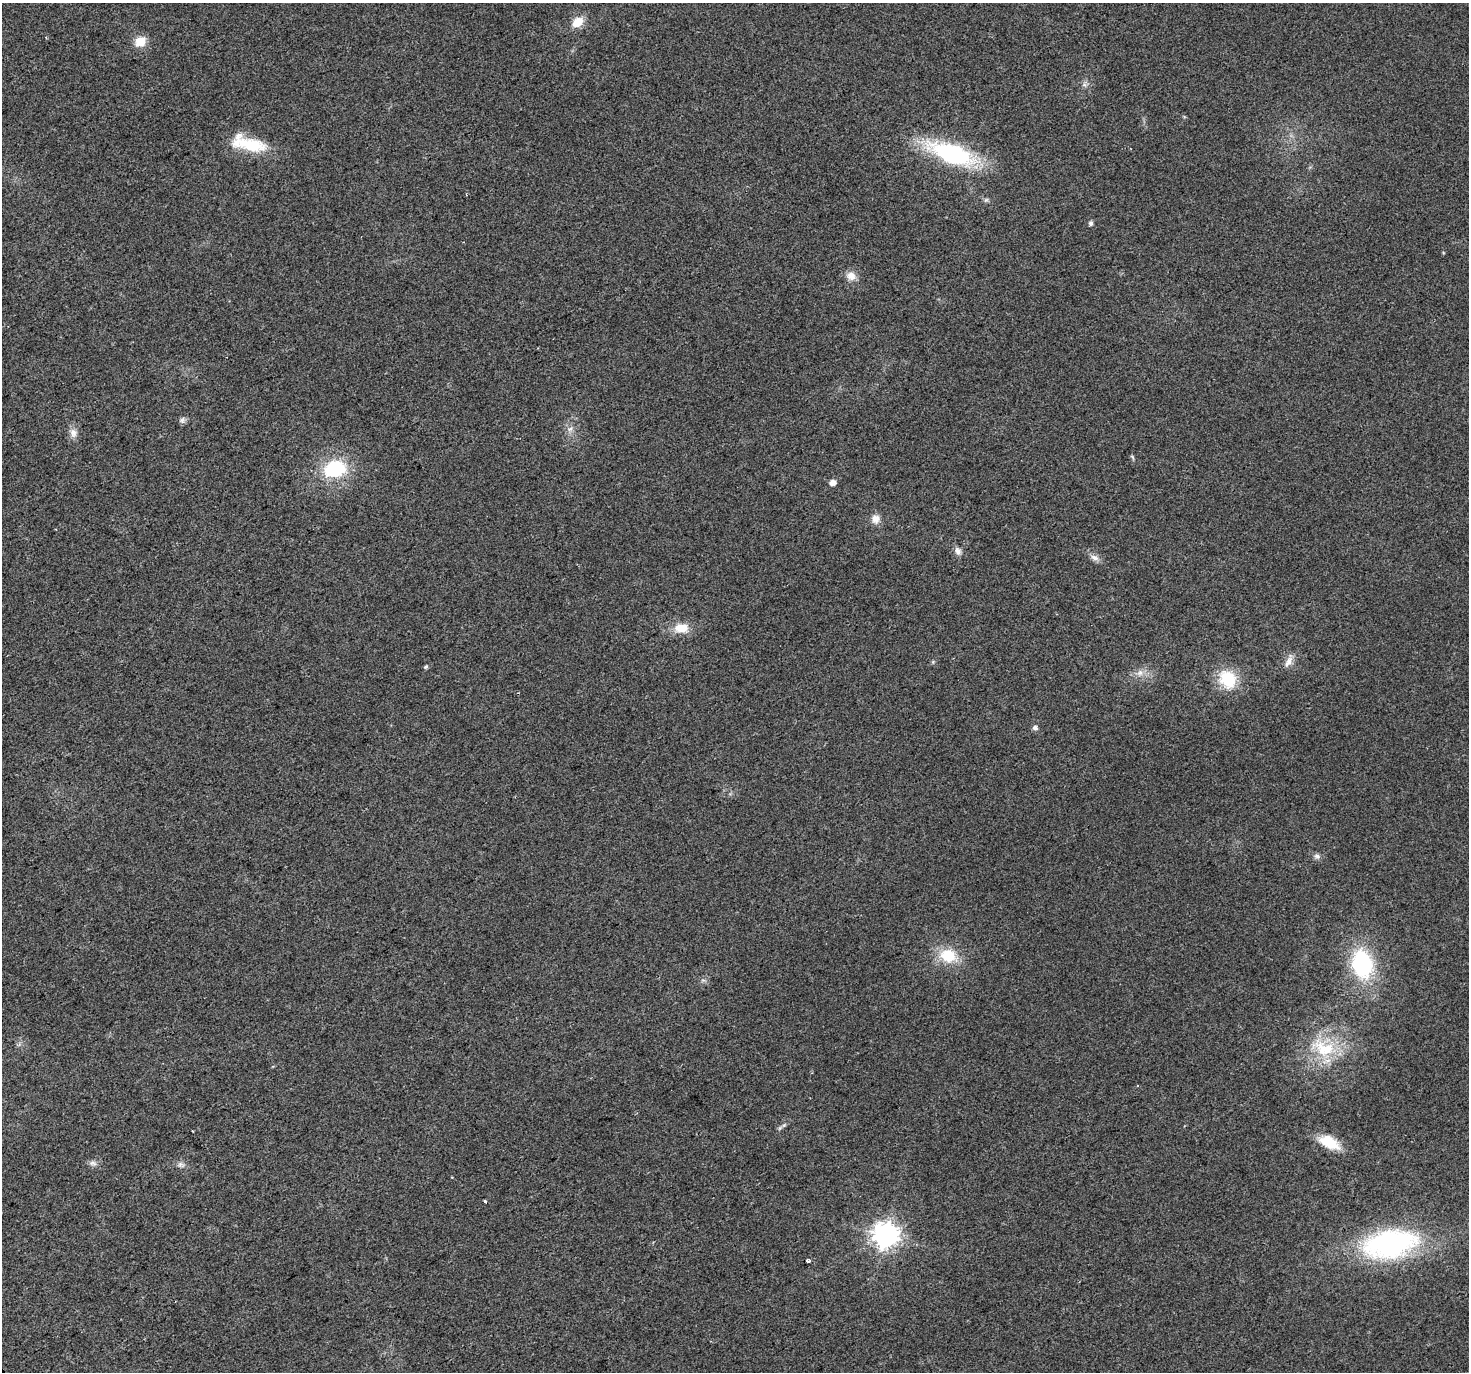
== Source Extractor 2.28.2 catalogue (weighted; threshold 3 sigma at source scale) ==
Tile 7 of 4 x 4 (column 3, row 2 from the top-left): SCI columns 2935-4401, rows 2918-4287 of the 5867 x 5772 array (HDU 1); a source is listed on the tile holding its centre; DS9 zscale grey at full resolution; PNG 1471 x 1374 px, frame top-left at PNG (2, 3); no overlay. Shown black and unused: <1% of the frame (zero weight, under 2 of 3 exposures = <1% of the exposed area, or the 3 px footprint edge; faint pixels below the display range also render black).
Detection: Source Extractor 2.28.2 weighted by HDU 2 'WHT'; one run over the whole footprint, this tile lists its part. Background 0.0273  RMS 0.0062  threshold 0.0278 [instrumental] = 3 sigma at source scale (4.5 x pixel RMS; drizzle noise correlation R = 1.50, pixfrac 1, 0.0396/0.0396 arcsec/px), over >= 5 px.
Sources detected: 33; all 33 listed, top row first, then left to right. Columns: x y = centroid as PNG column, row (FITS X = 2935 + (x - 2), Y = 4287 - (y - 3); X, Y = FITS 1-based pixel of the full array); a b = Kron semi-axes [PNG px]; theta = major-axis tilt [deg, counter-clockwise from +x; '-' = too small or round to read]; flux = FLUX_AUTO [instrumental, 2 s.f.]
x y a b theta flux
577 22 13 9 37 9.7
140 42 13 11 17 9.3
249 144 44 15 -14 28
952 154 45 17 -20 90
1091 223 5 4 - 2
851 276 13 11 -41 5.4
182 420 10 6 79 1.8
570 429 10 6 31 2.7
73 433 13 10 -85 4.3
1132 457 8 3 -45 0.78
335 469 23 16 10 40
833 482 5 5 - 4.8
875 519 12 11 - 4.7
958 551 10 7 -59 3.1
1094 558 12 7 -22 3.3
681 628 18 12 3 11
1289 661 20 6 76 4.2
426 667 5 4 - 1.1
1140 673 10 8 54 3.8
1227 679 21 17 -50 25
1035 728 7 6 - 1.8
1317 856 9 7 -29 2.1
948 956 19 16 -13 21
1362 964 25 18 -79 67
1323 1048 38 22 -21 32
784 1125 8 4 44 1.4
1329 1142 27 13 -26 17
93 1163 12 6 -6 2.4
181 1164 10 6 -20 2.4
485 1201 4 3 - 3.8
886 1235 9 8 - 580
1390 1244 51 26 10 130
808 1261 5 4 - 1.3
Isophote crosses this tile's border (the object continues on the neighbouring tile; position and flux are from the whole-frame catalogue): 1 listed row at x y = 1390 1244